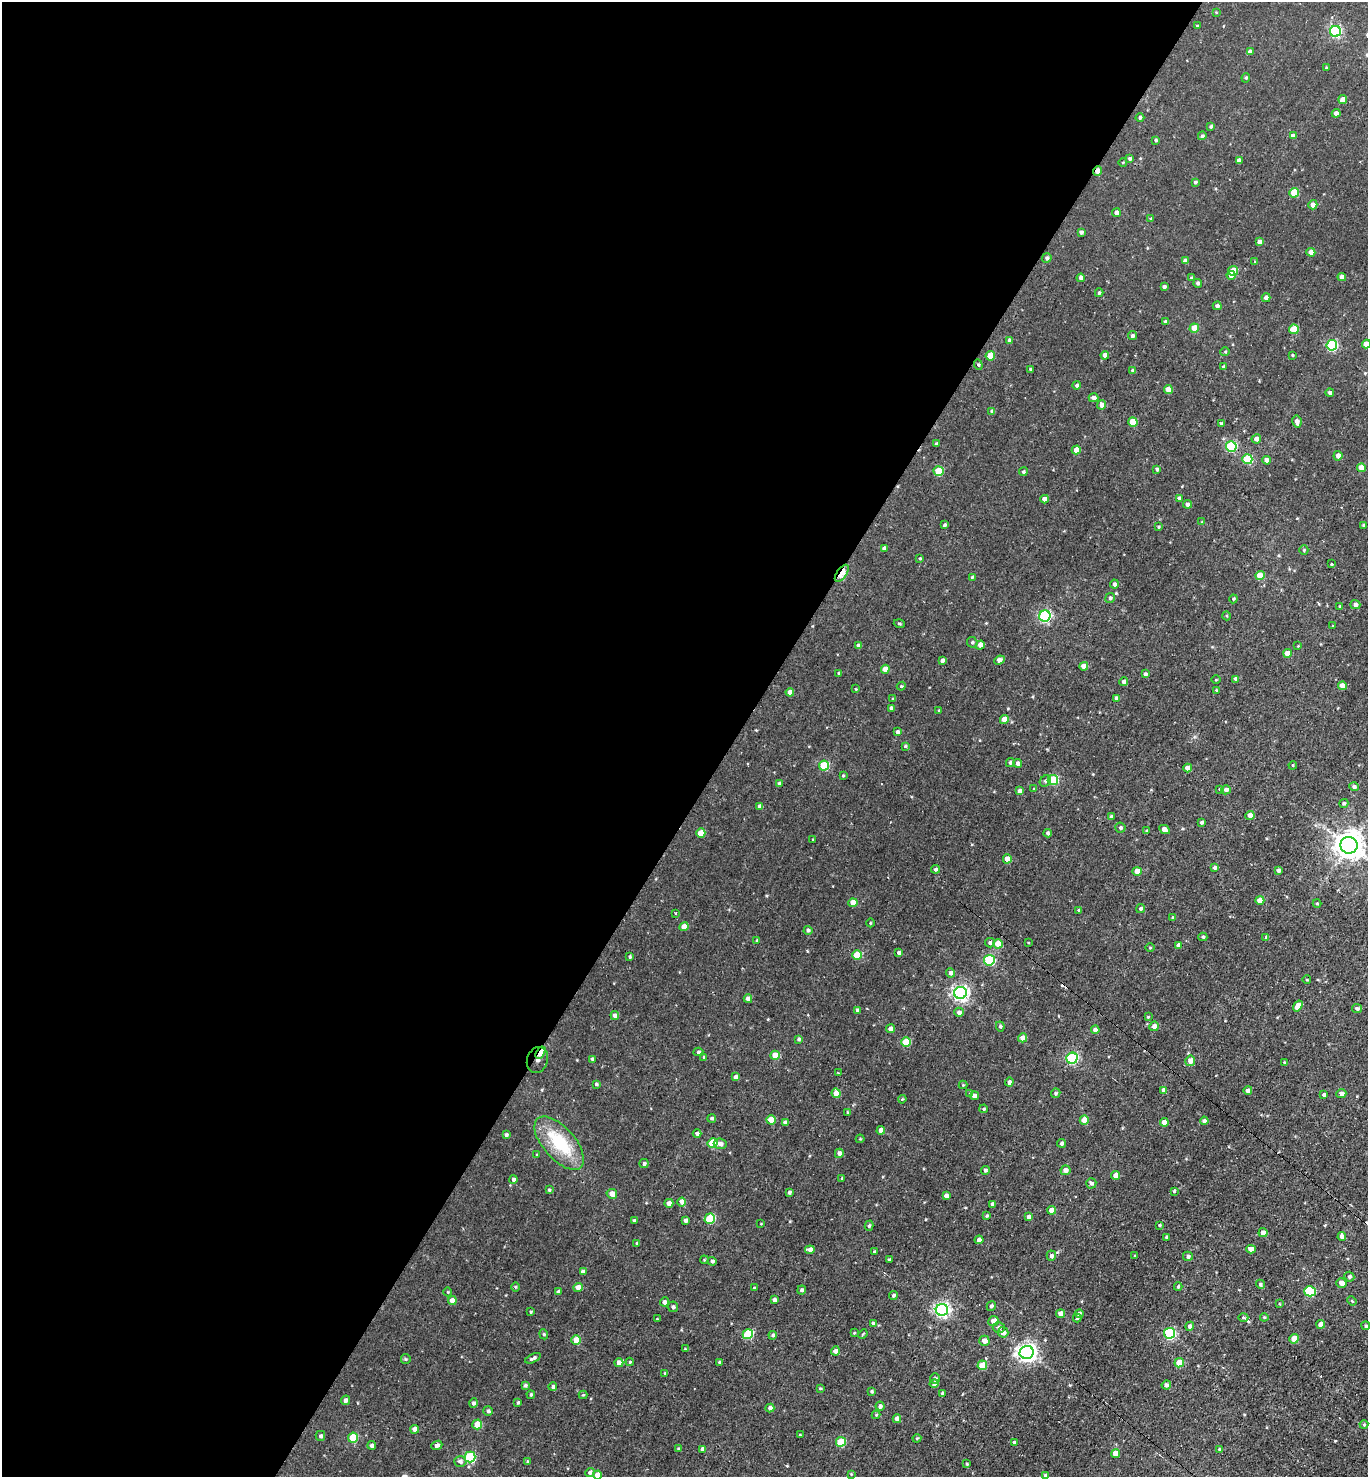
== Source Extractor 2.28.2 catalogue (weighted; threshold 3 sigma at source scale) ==
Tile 5 of 4 x 4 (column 1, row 2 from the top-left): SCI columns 383-1748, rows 2996-4470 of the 5989 x 5982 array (HDU 1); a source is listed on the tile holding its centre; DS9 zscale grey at full resolution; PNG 1370 x 1479 px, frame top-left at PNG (2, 2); each listed source drawn as its Kron ellipse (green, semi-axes under 4 px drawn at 4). Shown black and unused: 54% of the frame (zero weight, under 2 of 3 exposures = <1% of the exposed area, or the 3 px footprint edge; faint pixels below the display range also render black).
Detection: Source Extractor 2.28.2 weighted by HDU 2 'WHT'; one run over the whole footprint, this tile lists its part. Background 0.00556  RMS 0.0037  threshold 0.0165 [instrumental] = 3 sigma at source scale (4.5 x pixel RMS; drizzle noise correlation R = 1.50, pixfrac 1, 0.05/0.05 arcsec/px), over >= 5 px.
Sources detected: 370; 2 cosmic-ray / hot-pixel residue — neither listed nor drawn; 1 inside a brighter listed object's ellipse — not listed separately; the other 367 listed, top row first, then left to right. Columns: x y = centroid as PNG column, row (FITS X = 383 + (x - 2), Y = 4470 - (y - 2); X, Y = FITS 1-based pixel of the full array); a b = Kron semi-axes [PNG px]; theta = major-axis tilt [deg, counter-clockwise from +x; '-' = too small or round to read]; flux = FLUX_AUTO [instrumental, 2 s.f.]
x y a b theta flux
1216 12 3 3 - 0.25
1197 26 3 3 - 0.36
1335 31 5 5 - 41
1250 52 4 4 - 1.4
1326 68 3 3 - 0.49
1246 78 5 4 - 0.49
1343 99 4 4 - 2.8
1336 113 4 4 - 1.1
1140 117 4 4 - 0.74
1211 126 4 3 - 0.61
1202 136 4 4 - 0.65
1293 136 4 4 - 1.7
1156 140 4 3 - 0.49
1130 159 4 4 - 0.65
1239 160 4 4 - 1.5
1123 162 4 3 - 0.3
1097 171 4 3 - 2.2
1195 182 4 4 - 0.52
1294 193 5 5 - 11
1313 205 5 4 - 2
1116 213 4 4 - 1.4
1151 219 4 4 - 0.48
1081 232 4 3 - 0.75
1260 242 4 4 - 2.3
1311 252 4 4 - 2.6
1047 258 5 5 - 0.73
1186 261 4 4 - 2.1
1254 261 3 2 - 0.37
1233 271 5 5 - 7.5
1231 275 4 4 - 2.8
1342 277 4 4 - 1.9
1081 278 4 4 - 1.5
1192 278 4 4 - 0.75
1198 283 4 4 - 0.7
1164 287 4 3 - 0.76
1099 293 4 3 - 0.51
1266 298 4 4 - 1.6
1217 306 4 4 - 0.85
1166 322 4 4 - 1.2
1194 328 5 4 - 7.8
1294 329 5 4 - 9.1
1132 336 5 4 - 0.8
1010 341 4 4 - 1.3
1366 344 4 4 - 3.2
1332 345 5 5 - 31
1225 352 5 3 - 0.31
1105 355 4 4 - 1.7
1292 355 3 3 - 0.32
990 356 5 4 - 6.2
978 365 5 4 - 0.44
1223 367 3 3 - 0.45
1030 369 4 3 - 0.38
1133 371 4 4 - 0.79
1077 385 4 4 - 0.78
1168 390 4 4 - 4.9
1330 393 4 4 - 0.84
1093 398 5 4 - 1.2
1102 405 4 4 - 2.5
992 411 4 4 - 0.84
1133 422 5 4 - 7.8
1297 422 6 4 -79 1.6
1221 423 4 3 - 0.47
1256 439 5 4 - 1.7
936 444 4 3 - 0.62
1231 446 5 5 - 29
1076 450 4 4 - 2.7
1338 456 5 4 - 1.4
1247 459 5 5 - 16
1267 460 4 4 - 2.2
1361 468 4 4 - 3.3
1157 469 3 3 - 0.72
939 471 5 4 - 11
1023 472 4 4 - 0.49
1179 498 4 4 - 0.81
1045 499 4 4 - 2.3
1187 504 4 4 - 1.2
1202 522 4 4 - 0.3
944 525 4 3 - 0.55
1364 525 3 3 - 0.47
1159 527 3 3 - 0.31
884 548 4 4 - 1.4
1304 550 5 4 - 0.4
920 558 4 3 - 0.36
1332 564 3 3 - 2.2
842 573 10 5 55 8.7
1260 576 4 4 - 5.9
972 577 3 3 - 0.4
1114 584 4 4 - 0.91
1110 598 5 4 - 0.74
1233 599 4 4 - 0.42
1355 605 5 4 - 1.1
1340 606 4 3 - 0.42
1045 616 6 5 - 44
1227 616 4 3 - 0.32
899 624 6 3 -18 0.44
1333 626 3 2 - 0.27
972 642 5 5 - 0.66
980 645 5 4 - 2.1
859 646 4 4 - 1.8
1298 646 3 3 - 0.25
1287 653 4 4 - 3.1
942 660 4 3 - 0.96
999 660 5 4 - 2
1084 666 4 4 - 2.6
885 669 4 4 - 3.7
839 673 3 3 - 0.5
1145 674 4 3 - 0.69
1236 679 4 4 - 1.4
1216 680 4 3 - 0.29
1124 682 4 4 - 0.91
901 686 4 4 - 0.41
1342 686 4 4 - 2.7
856 689 4 4 - 0.29
1216 690 3 3 - 0.36
790 692 4 4 - 2
1117 698 4 4 - 1.3
893 699 4 3 - 0.34
891 708 3 3 - 0.92
939 710 4 3 - 0.28
1004 720 4 4 - 4.3
898 732 4 4 - 1.4
905 746 4 4 - 0.46
1010 762 5 4 - 0.77
1018 764 4 4 - 1.3
1293 765 4 3 - 0.29
824 766 5 5 - 15
1188 768 4 4 - 2.9
843 775 4 3 - 0.38
1053 780 5 5 - 17
1045 781 6 5 - 0.78
779 784 4 4 - 0.75
1354 787 4 4 - 0.94
1034 789 4 3 - 0.28
1220 789 4 3 - 0.38
1226 790 5 4 - 1.3
1020 791 4 4 - 1.7
1344 803 4 4 - 0.52
760 807 4 4 - 1.7
1250 815 4 4 - 2.3
1111 817 4 4 - 1
1201 822 3 3 - 0.69
1120 828 5 5 - 0.68
1164 830 6 4 -27 1.9
1146 831 4 3 - 0.38
701 833 5 4 - 5.3
1048 833 4 4 - 0.71
813 840 3 2 - 0.29
1349 845 8 8 - 490
1007 859 4 4 - 3.1
1214 868 3 3 - 0.84
936 869 4 4 - 0.73
1279 870 4 4 - 1.1
1137 871 4 4 - 4.4
1260 900 4 4 - 3.1
853 903 4 4 - 4.1
1317 903 4 4 - 0.39
1141 909 4 4 - 0.74
1079 910 3 3 - 0.46
676 913 3 2 - 0.34
1173 918 4 4 - 0.73
870 923 4 3 - 0.26
684 927 4 4 - 4.1
808 930 4 4 - 0.71
1203 937 4 4 - 0.47
1266 937 4 4 - 0.49
757 940 4 3 - 0.43
1028 942 3 2 - 0.45
990 943 5 4 - 0.85
998 944 4 4 - 5.8
1178 945 4 4 - 1.6
1150 948 5 3 - 0.31
899 953 4 4 - 1.1
857 955 5 4 - 11
630 957 4 3 - 0.53
989 960 5 5 - 23
951 973 4 4 - 1.2
1307 980 4 3 - 0.27
960 993 6 6 - 95
748 999 4 4 - 1.8
1298 1006 6 4 54 3.1
1357 1009 5 4 - 0.8
857 1010 4 3 - 0.56
959 1012 5 4 - 1.1
615 1016 5 4 - 1.6
1148 1017 3 3 - 0.33
1000 1026 5 4 - 0.55
1154 1026 5 4 - 1.9
890 1029 4 4 - 1.4
1095 1030 4 4 - 1.4
1023 1038 5 4 - 3
799 1039 4 3 - 0.67
906 1042 5 5 - 11
698 1052 5 4 - 0.66
541 1053 7 4 57 11
775 1055 4 4 - 5
704 1057 4 4 - 0.35
1072 1058 5 5 - 37
592 1059 4 4 - 0.76
537 1060 13 10 70 7.7
1190 1061 5 5 - 2.2
1284 1062 3 2 - 0.31
838 1073 3 2 - 0.47
735 1077 4 4 - 1.3
1009 1082 4 4 - 0.95
596 1084 4 3 - 0.5
963 1085 4 4 - 0.3
1164 1090 4 3 - 1.1
1248 1090 4 4 - 1.3
836 1093 5 4 - 4.2
1056 1093 5 4 - 0.62
970 1094 4 4 - 0.44
1341 1094 5 4 - 1.3
1324 1095 4 3 - 0.73
974 1096 4 4 - 1.3
902 1099 4 3 - 0.35
984 1109 4 3 - 0.43
848 1112 4 3 - 0.43
712 1118 4 4 - 0.66
771 1120 5 4 - 5.3
1084 1120 4 4 - 5.2
1204 1121 4 4 - 1.3
1164 1122 4 4 - 2
785 1123 4 4 - 1.2
881 1130 4 4 - 2.4
697 1133 4 4 - 0.76
506 1135 4 4 - 0.64
860 1139 4 4 - 0.33
559 1143 32 16 -49 17
713 1143 5 5 - 12
1062 1143 4 4 - 0.84
720 1144 6 5 - 1.5
839 1153 5 4 - 1.5
537 1155 3 3 - 0.35
644 1164 4 4 - 0.79
985 1170 4 4 - 0.64
1065 1170 5 5 - 1.7
1115 1175 4 4 - 2.5
513 1179 4 4 - 0.95
842 1179 3 3 - 0.58
1091 1183 5 5 - 0.84
549 1190 3 3 - 0.4
1174 1191 3 3 - 0.43
789 1192 4 3 - 0.78
612 1194 5 4 - 2.7
946 1196 4 4 - 1.5
682 1202 4 4 - 3.8
669 1203 4 4 - 1.8
992 1204 4 3 - 0.72
1051 1210 4 4 - 2.7
987 1216 4 4 - 0.51
1028 1217 4 4 - 1.4
710 1219 5 5 - 17
685 1220 4 3 - 0.98
634 1221 4 3 - 0.73
761 1223 4 2 - 0.21
1159 1225 3 3 - 0.35
869 1226 5 4 - 0.57
1263 1233 4 4 - 1.8
1167 1237 3 3 - 0.66
1342 1237 4 4 - 1.6
979 1240 4 4 - 1.8
637 1243 4 3 - 0.35
1251 1249 4 4 - 3
810 1250 5 4 - 2
874 1252 3 3 - 0.6
1051 1256 5 4 - 1.1
1135 1256 3 2 - 0.29
1188 1256 5 4 - 0.91
704 1260 4 3 - 0.33
889 1260 3 3 - 0.52
712 1261 4 4 - 0.79
583 1272 4 4 - 1.3
1349 1277 5 5 - 0.82
1341 1283 5 5 - 2.2
1260 1284 5 4 - 0.63
515 1287 5 3 - 0.38
1178 1287 4 3 - 0.54
578 1288 4 4 - 3.7
754 1288 3 3 - 0.4
801 1290 4 4 - 0.76
1310 1291 5 5 - 25
448 1292 4 3 - 0.25
558 1292 4 3 - 0.86
893 1295 4 4 - 0.72
452 1300 4 4 - 3.1
774 1300 4 4 - 1.2
1352 1301 5 4 - 0.33
665 1302 4 4 - 1.2
1280 1304 4 2 - 0.24
991 1306 5 4 - 0.76
673 1307 5 5 - 0.74
942 1310 6 6 - 88
531 1312 4 3 - 0.36
1061 1314 4 4 - 2.3
1079 1314 4 4 - 0.83
1243 1317 5 3 - 0.52
1264 1317 4 4 - 0.38
1077 1318 4 3 - 0.53
657 1319 3 3 - 0.22
993 1321 5 5 - 2.6
873 1324 4 4 - 1.4
1321 1324 4 4 - 2.7
1190 1326 4 4 - 1.2
1366 1326 4 4 - 0.6
999 1327 6 5 - 1.1
1003 1332 5 5 - 1.9
854 1333 4 3 - 0.3
1169 1333 5 5 - 34
544 1334 5 4 - 0.46
748 1334 5 5 - 18
863 1334 5 3 - 0.32
773 1335 4 4 - 0.72
1294 1339 5 4 - 5.3
576 1340 5 4 - 6.6
984 1341 5 5 - 2.1
685 1349 4 3 - 0.31
835 1351 4 4 - 1.4
1027 1352 7 6 - 160
533 1358 8 3 24 0.91
406 1359 5 5 - 0.42
630 1362 4 3 - 0.4
719 1362 3 3 - 0.37
619 1363 4 4 - 2.1
1179 1363 5 4 - 6.9
982 1365 5 4 - 6.3
665 1373 4 4 - 0.3
935 1378 5 4 - 0.68
934 1383 4 4 - 1.5
525 1385 3 3 - 0.67
1166 1385 4 4 - 1.2
553 1387 4 4 - 0.76
820 1388 4 3 - 0.34
872 1391 3 3 - 0.52
942 1393 3 3 - 0.45
531 1395 4 4 - 0.57
583 1395 4 4 - 0.3
345 1400 5 4 - 1.3
518 1402 4 3 - 0.56
473 1403 4 4 - 0.84
880 1406 4 4 - 0.94
770 1408 4 4 - 1.2
488 1411 5 4 - 0.88
876 1415 4 4 - 0.39
897 1419 4 4 - 1.8
477 1424 5 4 - 6.9
1364 1424 4 4 - 0.55
415 1429 4 4 - 3
800 1434 3 2 - 0.22
320 1436 5 4 - 0.76
353 1438 5 5 - 12
917 1438 4 4 - 0.37
841 1442 5 5 - 11
1014 1443 4 4 - 0.78
372 1445 4 4 - 0.85
437 1445 5 4 - 1.1
678 1449 4 4 - 0.47
703 1449 4 4 - 1.7
1219 1449 4 4 - 0.37
1115 1454 4 4 - 3.4
470 1457 5 5 - 25
528 1461 4 3 - 0.57
460 1462 6 5 - 1.1
967 1464 3 3 - 0.33
590 1472 5 4 - 1
851 1474 3 3 - 0.27
597 1475 4 4 - 3.5
1045 1475 4 4 - 0.49
Overlapping masked pixels (flux is a lower limit): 4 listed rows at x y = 1097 171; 842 573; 541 1053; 537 1060
Isophote crosses this tile's border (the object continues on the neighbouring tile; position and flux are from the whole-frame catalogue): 2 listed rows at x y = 1366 344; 597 1475